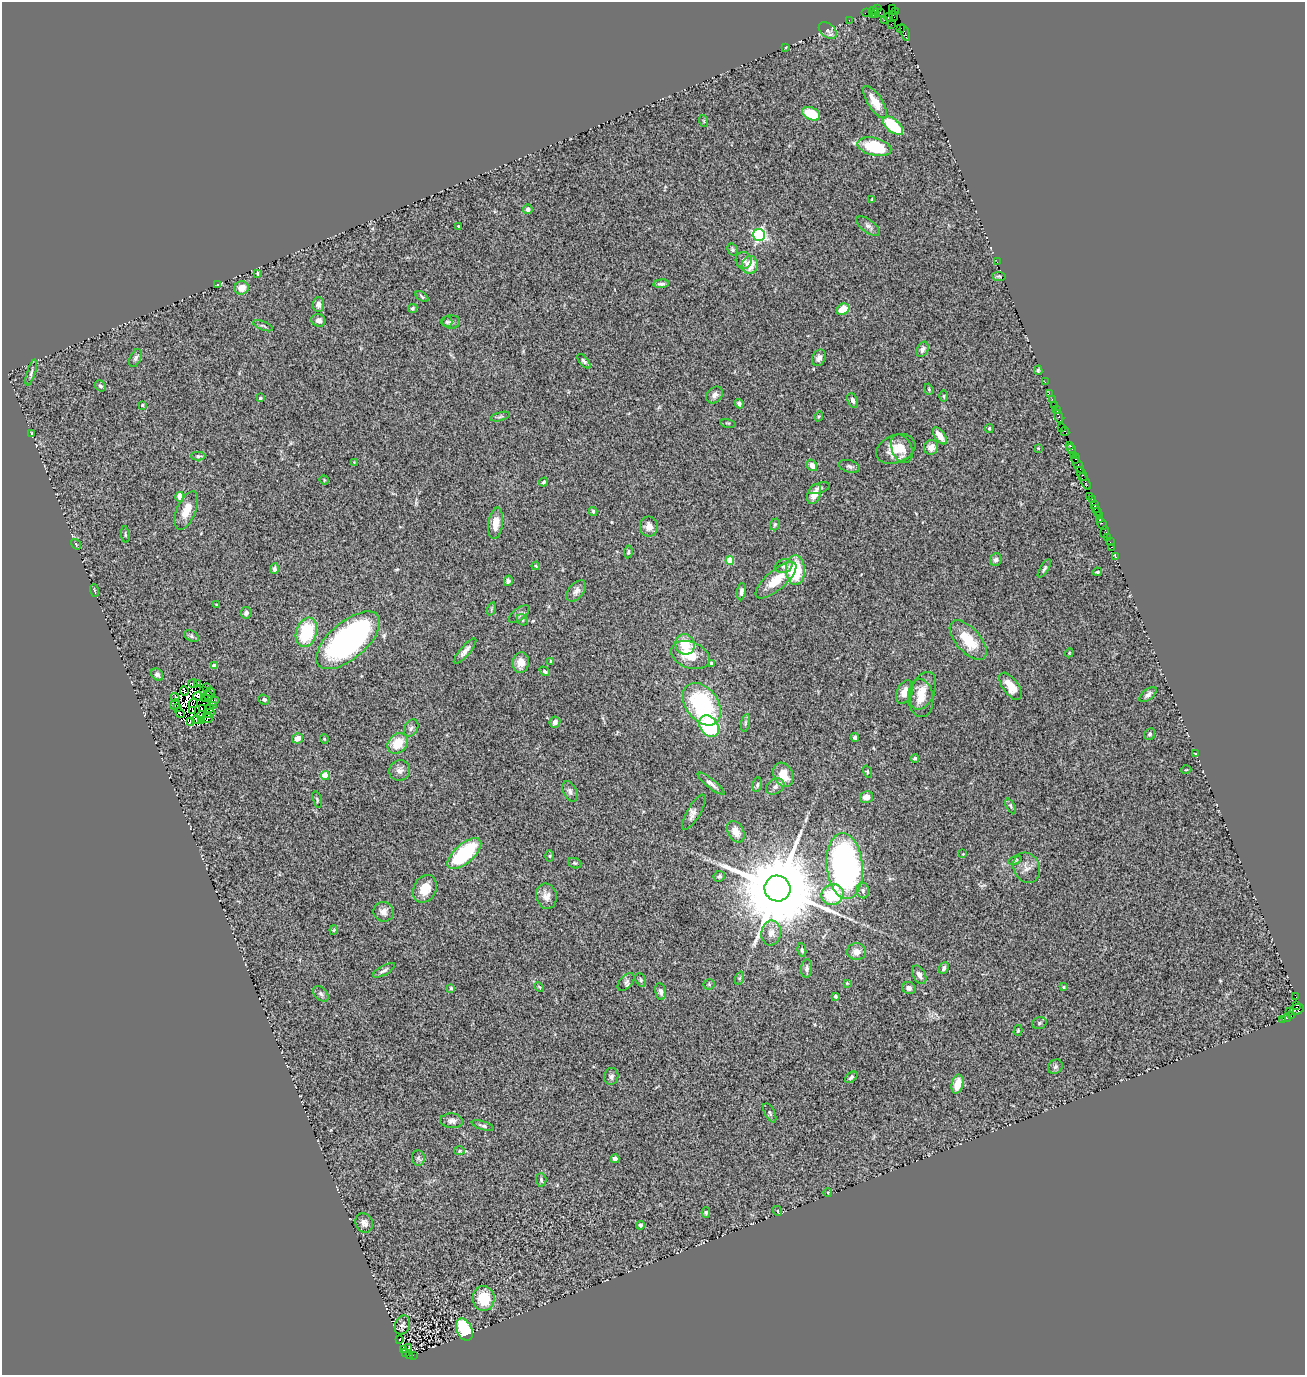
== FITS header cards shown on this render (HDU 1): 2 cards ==
NAXIS1  =                 1303
NAXIS2  =                 1373

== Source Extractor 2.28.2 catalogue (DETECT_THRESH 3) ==
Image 1303 x 1373 px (HDU 1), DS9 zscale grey, 1 PNG px = 1 image px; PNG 1307 x 1377 px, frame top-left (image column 1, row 1373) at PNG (2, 2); each listed source drawn as its Kron ellipse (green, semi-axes under 4 px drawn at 4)
Background 1.91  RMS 0.11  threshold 0.326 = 3 sigma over >= 5 px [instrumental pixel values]
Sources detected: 282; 12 with non-positive FLUX_AUTO (blend fragments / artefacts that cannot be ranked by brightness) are neither listed nor drawn; the other 270 listed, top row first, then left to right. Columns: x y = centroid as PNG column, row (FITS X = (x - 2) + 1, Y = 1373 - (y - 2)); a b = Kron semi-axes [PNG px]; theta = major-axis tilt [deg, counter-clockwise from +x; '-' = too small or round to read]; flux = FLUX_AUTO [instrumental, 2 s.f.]
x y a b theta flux
893 8 3 2 - 34
878 9 2 2 - 43
874 10 3 3 - 140
896 11 3 3 - 89
880 12 3 2 - 84
866 13 5 2 - 3.7
876 13 3 2 - 110
872 14 3 3 - 97
894 16 5 3 - 81
888 17 4 3 - 110
849 20 2 2 - 37
884 20 3 2 - 94
891 24 2 2 - 20
901 28 2 2 - 68
828 31 10 7 -38 28
905 33 9 3 -68 230
786 47 4 3 - 6
875 102 19 7 -57 100
811 114 9 6 -25 260
704 121 6 3 -71 7.2
893 126 12 6 -41 350
874 147 17 8 -14 380
872 199 4 2 - 4.3
528 209 5 4 - 25
458 226 2 2 - 5.7
868 226 14 6 -36 29
759 235 6 6 - 1300
732 249 6 4 -60 13
744 260 8 8 - 30
997 262 3 2 - 10
750 265 9 8 - 110
257 273 4 2 - 7
999 276 6 4 -7 9.1
661 284 8 4 5 21
217 285 4 3 - 5
242 288 7 6 - 71
422 297 7 4 -35 12
318 304 7 6 - 32
413 308 5 4 - 12
843 309 7 5 31 110
318 320 7 6 - 29
447 322 5 5 - 13
451 322 9 6 2 26
263 326 10 3 -22 10
922 349 8 5 67 25
136 358 9 5 64 19
819 358 9 6 63 28
584 361 9 4 -49 17
1038 370 5 4 - 10
31 373 13 4 72 21
1045 382 2 2 - 51
100 386 6 5 - 20
929 389 6 4 -69 9.9
1049 393 2 2 - 53
715 395 9 7 46 32
944 396 6 4 -89 8.3
260 398 3 3 - 9.7
1052 399 2 2 - 97
853 400 8 5 -68 24
739 404 5 4 - 22
142 405 4 3 - 10
1054 405 2 2 - 130
1056 409 4 2 - 79
819 416 5 3 - 7.5
1059 416 7 3 -68 260
500 417 10 3 15 14
728 423 8 3 -12 9.1
1061 427 3 2 - 70
989 428 4 3 - 9.6
1065 431 4 3 - 140
32 434 4 2 - 9.2
940 436 10 5 -55 71
1069 445 3 2 - 110
931 447 7 7 - 57
1038 448 3 3 - 5
896 449 20 14 22 140
902 449 15 10 -67 78
1071 449 5 4 - 310
198 456 7 4 1 14
1073 456 3 2 - 120
1076 459 5 3 - 190
354 462 4 4 - 5.6
812 465 6 5 - 49
1078 465 9 3 -58 770
849 466 11 6 -16 22
1082 474 8 3 -56 270
324 480 5 4 - 7.1
1085 481 9 3 -63 530
544 482 5 4 - 12
819 488 11 5 18 23
814 494 10 6 68 73
1090 496 4 2 - 200
180 497 5 4 - 78
1092 499 4 3 - 170
1094 504 4 2 - 41
1095 509 4 2 - 230
186 510 20 9 67 100
593 511 4 3 - 10
1098 512 3 2 - 360
1099 515 3 2 - 87
1100 519 2 2 - 70
496 523 16 7 83 87
775 524 6 4 73 11
1102 524 6 3 -54 310
649 527 10 9 - 50
1104 532 6 3 70 110
125 534 8 3 -81 9.1
1107 537 3 3 - 230
1110 542 2 2 - 23
76 544 6 4 -55 8.7
1112 547 4 3 - 110
628 552 6 3 84 12
1116 557 3 2 - 31
730 560 4 4 - 170
996 560 6 5 - 23
536 566 4 3 - 7
784 566 9 7 16 24
274 569 5 4 - 17
1044 569 10 4 58 16
795 570 15 9 -87 400
1097 572 5 2 - 10
776 580 25 9 40 160
508 581 5 4 - 16
94 590 6 3 -71 7.1
576 591 12 7 50 35
741 592 9 4 83 22
216 604 4 2 - 5.3
491 609 7 4 72 11
246 613 6 5 - 20
519 614 12 6 38 23
522 620 6 5 - 11
306 632 15 10 73 370
191 636 8 5 -28 14
348 640 39 18 40 2000
968 640 24 12 -48 220
685 644 10 9 - 150
465 651 16 5 50 37
1069 653 5 3 - 6
690 655 20 13 -20 170
550 661 3 2 - 5.3
521 663 10 8 82 69
711 663 4 3 - 25
214 666 4 4 - 70
545 671 6 4 -32 13
157 674 6 5 - 25
197 683 3 2 - 21
193 684 4 3 - 13
1010 686 16 7 -54 92
206 688 2 2 - 11
184 691 5 2 - 9.6
203 691 3 2 - 12
923 691 20 11 67 94
210 692 4 2 - 34
905 692 12 7 67 71
1148 695 10 5 40 24
198 696 4 2 - 2.9
208 696 5 3 - 34
175 697 4 2 - 21
206 698 2 2 - 7.7
921 698 19 12 -84 110
264 700 6 5 - 17
214 701 5 4 - 11
193 703 5 2 - 11
175 704 6 2 50 2.3
702 704 23 16 -54 770
213 705 4 3 - 5.9
177 707 3 2 - 10
210 708 4 2 - 4.3
203 709 4 2 - 0.51
192 710 2 2 - 16
180 713 5 2 - 26
209 713 6 3 33 36
201 715 4 2 - 15
207 719 6 2 20 15
196 720 4 2 - 12
202 720 3 2 - 0.39
190 722 4 2 - 2
555 722 6 5 - 31
745 723 9 3 79 13
709 726 12 8 -54 620
411 728 9 6 60 22
1150 734 6 5 - 16
297 738 5 5 - 51
855 738 4 3 - 21
324 739 4 4 - 7.5
398 743 11 9 48 140
1195 754 3 2 - 6
915 758 4 4 - 12
400 770 10 10 - 41
1186 770 5 3 - 5.7
867 772 6 4 -70 7.8
783 775 12 9 -62 130
325 776 4 4 - 250
711 784 17 4 -38 32
757 785 7 4 80 13
775 787 10 7 31 28
570 791 11 6 -62 26
866 797 6 6 - 53
317 800 9 4 -74 12
1010 806 8 4 -63 13
694 812 20 6 60 37
736 832 11 7 -61 72
464 854 21 9 41 530
963 854 3 3 - 5
550 856 6 4 -90 8.5
1015 860 7 3 19 11
575 863 7 5 -20 11
845 866 33 18 -85 2100
1027 868 15 13 -64 55
719 876 6 5 - 15
777 888 13 13 - 120000
425 889 14 11 63 120
863 891 8 6 -79 21
832 895 11 10 - 370
546 896 13 10 -77 58
383 912 10 10 - 46
334 930 4 4 - 7.6
771 933 12 9 83 59
802 950 7 4 -81 15
856 952 9 8 - 61
807 968 9 5 84 20
944 968 6 4 66 18
384 970 12 4 29 22
919 975 10 6 -62 35
740 978 7 4 70 13
641 980 7 5 -62 14
626 982 10 6 49 22
847 983 4 4 - 6.2
709 984 5 5 - 9.9
539 987 5 3 - 7
1064 987 4 4 - 6.5
451 988 4 3 - 8.4
909 988 7 6 - 28
661 991 8 5 -78 25
321 994 9 6 -45 20
835 996 3 3 - 17
1296 997 3 2 - 110
1297 1005 3 2 - 47
1297 1009 7 5 15 200
1290 1012 3 3 - 250
1291 1016 3 3 - 330
1286 1018 5 3 - 87
1282 1020 3 2 - 180
1039 1023 7 5 18 14
1018 1030 5 4 - 10
1055 1067 8 6 44 19
611 1076 8 7 - 22
851 1077 7 4 40 16
957 1084 10 5 76 130
770 1113 10 5 -63 18
452 1121 11 7 -3 32
483 1126 11 4 -17 16
460 1151 5 4 - 11
418 1158 8 6 -82 16
615 1159 4 4 - 30
541 1180 7 5 -87 14
828 1192 4 3 - 5.8
778 1211 5 3 - 6.3
706 1212 5 4 - 10
364 1223 10 8 -63 33
640 1225 4 4 - 16
484 1298 12 11 - 220
402 1325 10 7 66 26
464 1330 11 7 -65 370
399 1339 3 2 - 11
409 1348 3 2 - 4.8
403 1349 3 3 - 400
406 1353 4 3 - 410
409 1355 4 3 - 320
413 1355 2 2 - 120
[12 non-positive-flux detections neither listed nor drawn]